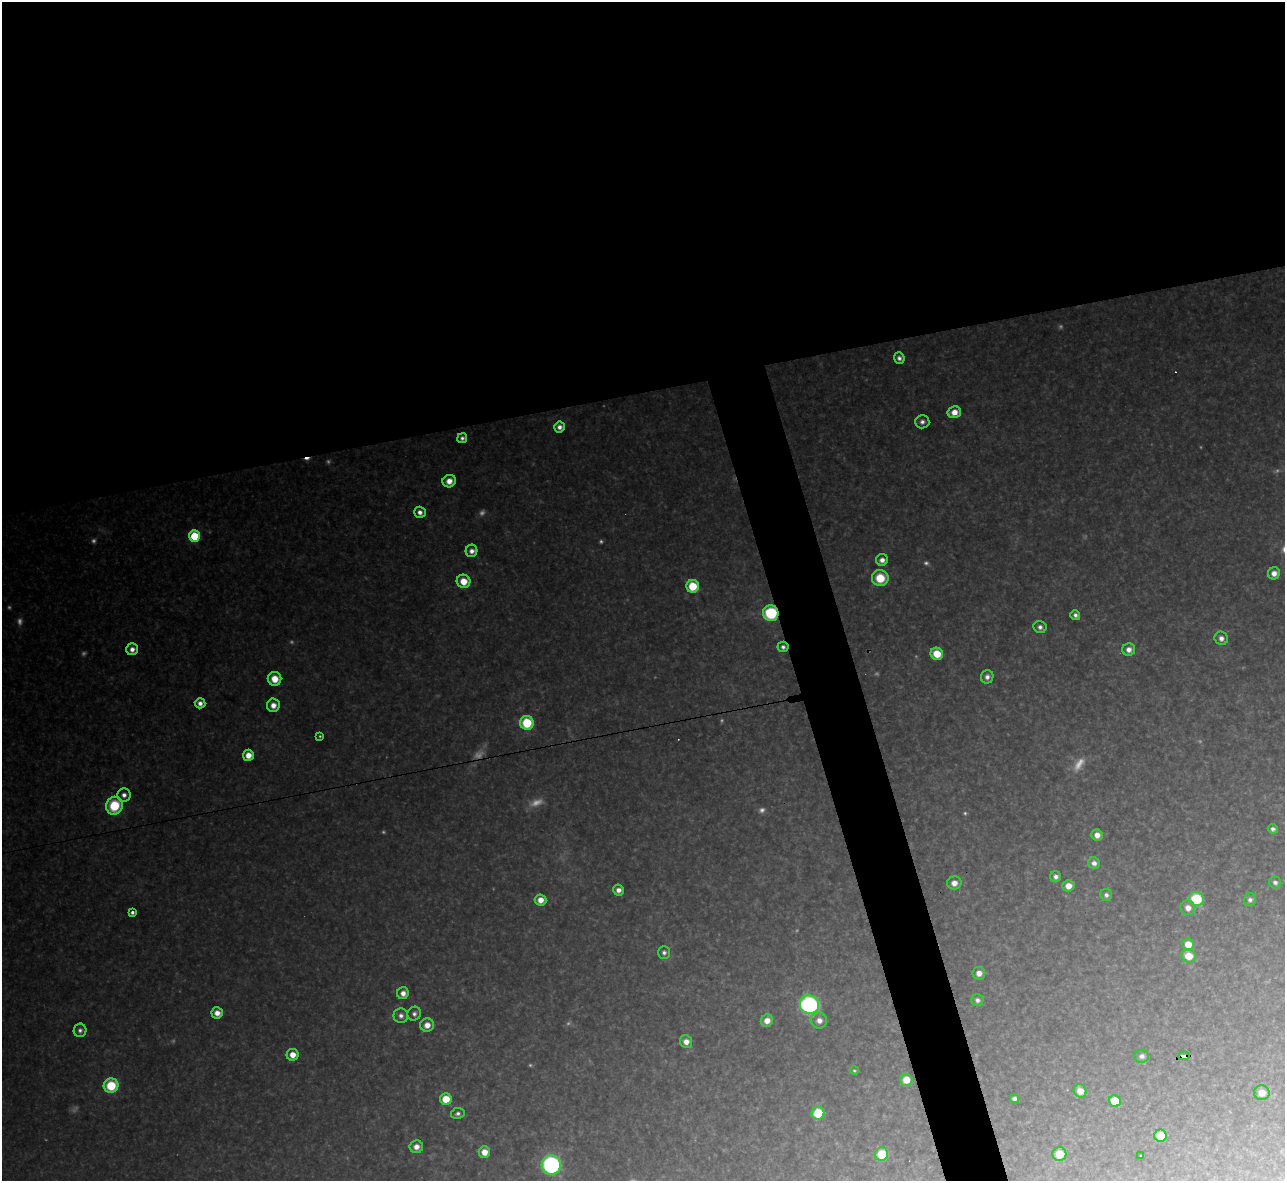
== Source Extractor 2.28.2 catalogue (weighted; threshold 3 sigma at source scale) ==
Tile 2 of 4 x 4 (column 2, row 1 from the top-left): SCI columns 1284-2566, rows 3678-4856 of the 5133 x 5115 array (HDU 1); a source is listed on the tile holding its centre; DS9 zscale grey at full resolution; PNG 1287 x 1183 px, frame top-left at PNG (2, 2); each listed source drawn as its Kron ellipse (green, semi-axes under 4 px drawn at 4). Shown black and unused: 36% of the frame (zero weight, under 3 of 4 exposures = <1% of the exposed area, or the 3 px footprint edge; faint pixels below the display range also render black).
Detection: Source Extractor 2.28.2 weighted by HDU 2 'WHT'; one run over the whole footprint, this tile lists its part. Background 0.317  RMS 0.019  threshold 0.0874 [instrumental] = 3 sigma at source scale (4.5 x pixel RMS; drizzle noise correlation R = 1.50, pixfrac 1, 0.05/0.05 arcsec/px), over >= 5 px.
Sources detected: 110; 28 too faint to see at this stretch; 2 cosmic-ray / hot-pixel residue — neither listed nor drawn; the other 80 listed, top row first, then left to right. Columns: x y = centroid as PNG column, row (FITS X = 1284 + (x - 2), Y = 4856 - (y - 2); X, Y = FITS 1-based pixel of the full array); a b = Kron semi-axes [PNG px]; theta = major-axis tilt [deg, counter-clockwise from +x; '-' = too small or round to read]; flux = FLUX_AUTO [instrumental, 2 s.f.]
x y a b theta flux
899 358 5 5 - 9.2
954 412 7 6 - 27
922 422 7 7 - 10
559 427 5 5 - 12
462 438 5 4 - 7.3
449 481 7 6 - 24
420 512 6 5 - 13
194 536 5 5 - 130
471 551 6 6 - 12
882 560 6 5 - 15
1274 573 6 6 - 19
880 578 8 8 - 66
463 581 7 6 - 40
693 586 6 6 - 82
771 613 8 7 - 160
1075 615 5 4 - 8.3
1040 627 6 6 - 9.1
1221 638 7 6 - 14
783 647 5 5 - 8
132 649 6 6 - 14
1129 650 6 6 - 15
937 654 6 6 - 57
987 677 7 6 - 11
275 679 7 7 - 40
200 703 5 5 - 13
273 705 6 6 - 21
527 723 7 7 - 120
320 736 3 3 - 3.1
248 755 5 5 - 27
124 795 7 6 - 12
114 806 9 8 - 120
1273 829 5 4 - 8.3
1097 835 5 5 - 18
1094 863 6 5 - 14
1056 877 5 5 - 9.5
1275 882 6 6 - 8.3
954 883 7 6 - 20
1068 886 6 5 - 24
618 890 5 5 - 13
1106 895 6 6 - 9
1196 899 7 7 - 110
540 900 6 5 - 24
1250 900 6 6 - 7.6
1188 908 7 7 - 20
132 912 4 4 - 7.4
1188 944 6 6 - 36
664 952 6 5 - 7.4
1189 956 7 6 - 45
979 973 6 6 - 16
403 993 6 5 - 17
977 1000 6 6 - 9.3
809 1005 9 9 - 500
217 1013 6 5 - 21
414 1014 7 6 - 8
401 1016 7 7 - 11
819 1020 8 8 - 17
767 1021 6 6 - 22
427 1025 7 6 - 22
80 1030 7 6 - 8.4
686 1042 6 6 - 20
293 1055 6 6 - 27
1142 1056 7 6 - 8.8
1184 1056 5 4 - 77
854 1071 4 4 - 3.2
906 1080 6 6 - 34
111 1086 7 7 - 100
1080 1091 7 6 - 25
1262 1093 8 7 - 24
446 1099 6 6 - 54
1014 1099 4 4 - 8.2
1115 1101 6 5 - 72
458 1113 6 5 - 6.8
818 1113 6 6 - 97
1160 1136 6 6 - 47
416 1147 7 6 - 18
484 1152 6 6 - 28
882 1154 7 6 - 79
1059 1154 7 7 - 49
1141 1156 3 3 - 2.4
551 1165 9 9 - 460
Overlapping masked pixels (flux is a lower limit): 3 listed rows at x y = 771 613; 783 647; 1184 1056